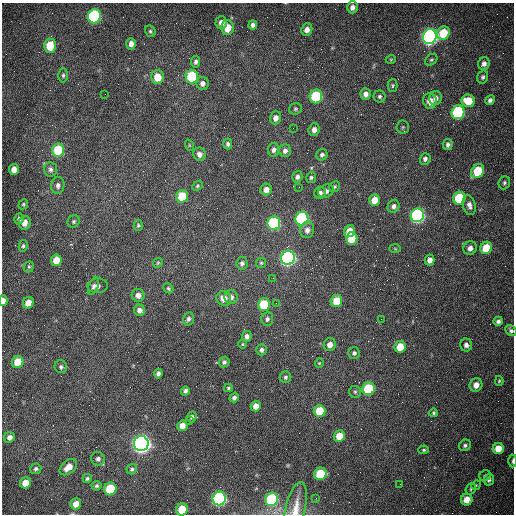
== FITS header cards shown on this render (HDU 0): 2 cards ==
NAXIS1  =                  512 /fastest changing axis
NAXIS2  =                  512 /next to fastest changing axis

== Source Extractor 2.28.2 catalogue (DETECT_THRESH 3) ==
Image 512 x 512 px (HDU 0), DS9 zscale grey, 1 PNG px = 1 image px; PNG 516 x 516 px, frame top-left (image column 1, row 512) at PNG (2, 3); each listed source drawn as its Kron ellipse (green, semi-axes under 4 px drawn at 4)
Background 1530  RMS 23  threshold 70.3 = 3 sigma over >= 5 px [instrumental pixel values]
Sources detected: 156; all 156 listed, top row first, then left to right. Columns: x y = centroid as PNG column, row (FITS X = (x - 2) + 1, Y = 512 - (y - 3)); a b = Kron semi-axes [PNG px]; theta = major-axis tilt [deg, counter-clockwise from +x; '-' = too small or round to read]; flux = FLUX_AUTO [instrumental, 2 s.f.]
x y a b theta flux
352 7 6 5 - 6.6e+03
94 16 7 6 - 2.2e+05
221 23 6 5 - 9.6e+03
253 25 4 4 - 5.1e+03
227 27 7 6 - 2.4e+04
307 30 6 5 - 9.0e+03
150 31 6 5 - 2.6e+03
443 33 7 6 - 4.8e+04
430 37 7 7 - 7.3e+05
131 44 6 4 -89 8.0e+03
50 46 7 6 - 4.6e+04
391 59 5 3 - 1.4e+03
431 60 7 5 42 2.5e+03
196 62 6 4 83 3.7e+03
484 64 6 5 - 6.8e+03
63 75 7 5 90 3.1e+03
157 77 7 6 - 2.6e+04
192 77 7 6 - 9.5e+04
483 77 6 5 - 3.5e+03
202 83 6 6 - 6.5e+03
393 85 6 5 - 2.5e+03
105 94 2 2 - 7.5e+02
366 94 6 5 - 7.7e+03
316 96 7 6 - 1.3e+05
380 96 6 6 - 3.4e+03
435 98 7 6 - 7.4e+03
490 100 5 4 - 4.8e+03
430 101 8 6 -85 1.3e+04
468 101 6 6 - 3.2e+04
295 109 6 5 - 2.5e+03
458 112 7 6 - 2.0e+05
276 118 6 5 - 7.8e+03
403 127 7 6 - 2.6e+03
293 128 2 2 - 6.5e+02
314 130 6 5 - 7.4e+03
228 144 5 4 - 3.8e+03
189 145 6 3 -72 1.6e+03
448 145 6 5 - 4.4e+03
58 150 6 6 - 7.1e+04
274 150 7 5 81 5.4e+03
285 151 6 6 - 6.1e+03
199 154 6 6 - 7.4e+03
322 155 6 5 - 4.1e+03
425 159 6 5 - 5.0e+03
14 169 5 5 - 1.0e+04
50 169 7 6 - 4.9e+03
478 171 7 6 - 6.0e+04
297 177 6 5 - 5.0e+03
311 177 6 5 - 3.0e+03
504 183 7 5 68 3.1e+03
58 185 8 6 81 5.6e+03
197 186 6 4 42 2.2e+03
299 187 2 2 - 9.2e+02
334 187 6 5 - 2.6e+03
266 190 6 5 - 1.1e+04
326 191 8 6 27 6.4e+03
320 193 6 5 - 6.2e+03
182 196 6 6 - 6.1e+04
459 198 6 6 - 8.7e+04
375 200 6 5 - 1.8e+04
23 204 5 4 - 2.2e+03
469 205 10 6 -76 7.7e+03
393 206 6 5 - 5.3e+03
417 215 7 6 - 4.4e+05
19 219 5 5 - 3.8e+03
302 219 7 6 - 2.6e+05
74 221 6 5 - 2.8e+03
25 223 7 6 - 1.0e+04
274 223 6 6 - 2.0e+05
138 225 5 4 - 2.1e+03
307 230 8 7 - 8.3e+03
350 231 6 5 - 2.7e+04
352 239 6 5 - 3.4e+04
23 246 6 4 76 2.6e+03
470 248 7 6 - 8.4e+03
486 248 6 5 - 4.7e+04
395 249 6 4 -2 1.8e+03
288 258 7 6 - 5.4e+05
56 260 6 5 - 2.1e+04
430 260 5 4 - 8.5e+03
158 263 5 4 - 1.9e+03
242 263 6 5 - 4.4e+03
261 263 5 5 - 2.1e+03
29 267 6 4 70 2.2e+03
273 278 2 2 - 7.8e+02
94 286 9 4 66 4.4e+03
98 286 10 7 4 7.1e+03
168 288 5 4 - 2.5e+03
138 295 6 6 - 8.7e+03
231 297 7 6 - 6.0e+03
224 298 7 7 - 1.4e+04
3 301 5 3 - 1.1e+04
336 301 6 5 - 3.2e+04
28 303 6 5 - 1.5e+04
276 303 3 2 - 1.2e+03
264 304 6 6 - 6.8e+04
139 310 5 5 - 6.7e+03
188 319 7 5 74 4.0e+03
267 319 7 6 - 4.5e+03
381 319 3 3 - 8.6e+02
498 321 5 4 - 4.0e+03
511 331 6 5 - 3.6e+03
247 336 5 4 - 6.2e+03
242 344 5 3 - 1.5e+03
330 345 6 6 - 1.0e+04
466 345 6 6 - 5.7e+03
400 347 6 5 - 3.1e+04
262 350 6 5 - 4.6e+03
354 353 6 6 - 3.8e+03
18 362 6 5 - 2.9e+04
224 362 5 5 - 3.5e+03
319 363 4 4 - 1.6e+03
61 367 6 6 - 3.8e+03
158 374 5 4 - 4.9e+03
285 377 6 5 - 3.6e+03
499 381 5 4 - 1.9e+03
476 385 7 6 - 1.2e+04
228 388 4 4 - 2.1e+03
369 389 6 6 - 1.0e+05
185 391 5 4 - 3.8e+03
355 392 6 6 - 2.9e+03
234 397 5 4 - 4.4e+03
256 406 5 5 - 1.4e+04
320 411 6 6 - 4.4e+04
433 413 4 4 - 2.5e+03
192 417 5 4 - 4.1e+03
189 421 2 2 - 1.4e+03
182 426 5 5 - 1.2e+04
339 436 6 5 - 2.4e+04
9 437 5 5 - 6.8e+03
141 444 7 7 - 1.2e+06
465 445 6 5 - 3.9e+03
498 449 6 5 - 2.4e+04
424 450 5 4 - 2.2e+03
98 459 7 6 - 5.8e+03
513 461 6 3 89 3.0e+03
68 467 10 6 40 1.5e+04
36 469 6 5 - 3.4e+03
132 469 5 5 - 3.4e+03
320 474 6 6 - 6.1e+04
485 476 6 5 - 2.8e+03
87 478 4 4 - 2.7e+03
489 480 6 5 - 4.2e+03
26 483 6 5 - 2.1e+04
400 484 2 2 - 6.3e+02
476 485 5 4 - 1.7e+03
96 486 5 5 - 3.0e+03
110 489 6 6 - 7.6e+04
471 489 6 5 - 2.3e+03
316 498 2 2 - 3.9e+03
219 499 7 6 - 4.1e+05
272 499 6 6 - 1.5e+05
467 500 6 5 - 2.1e+04
76 504 5 5 - 1.5e+04
296 508 26 10 77 2.2e+04
182 509 6 5 - 4.2e+04
At the frame edge (FLAGS 8, measured only in part): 5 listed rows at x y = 3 301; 511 331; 513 461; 296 508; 182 509